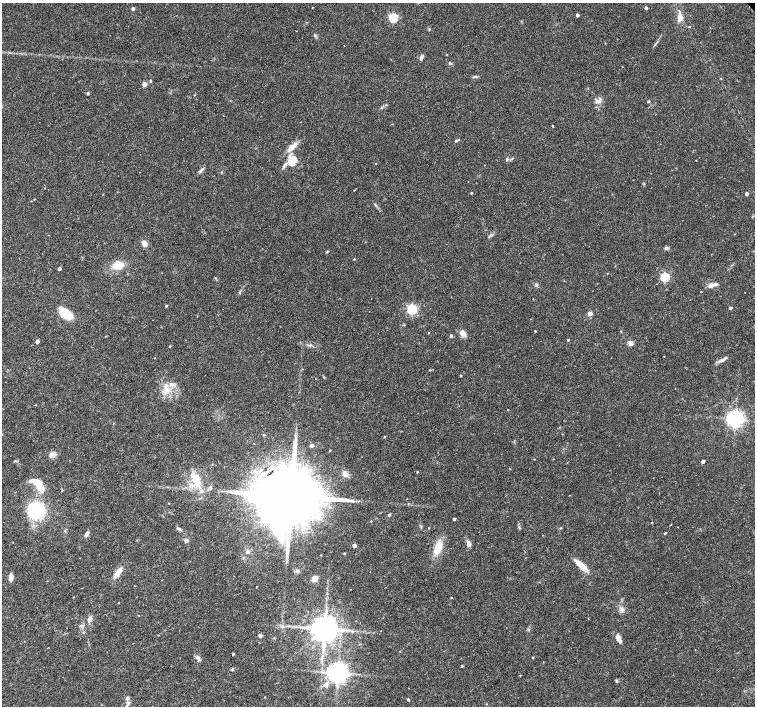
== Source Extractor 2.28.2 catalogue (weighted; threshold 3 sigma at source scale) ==
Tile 7 of 4 x 4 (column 3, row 2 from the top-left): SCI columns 3019-4523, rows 3033-4440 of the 6027 x 6001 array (HDU 1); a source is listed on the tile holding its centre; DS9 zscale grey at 2 x 2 block average (1 PNG px = mean of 2 x 2 image px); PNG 757 x 708 px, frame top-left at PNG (2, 3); no overlay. Shown black and unused: <1% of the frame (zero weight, under 3 of 6 exposures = <1% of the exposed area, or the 3 px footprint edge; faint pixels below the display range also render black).
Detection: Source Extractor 2.28.2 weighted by HDU 2 'WHT'; one run over the whole footprint, this tile lists its part. Background 0.0188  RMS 0.0016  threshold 0.00671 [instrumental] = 3 sigma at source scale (4.09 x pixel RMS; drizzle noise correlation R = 1.36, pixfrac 0.8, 0.0396/0.0396 arcsec/px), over >= 5 px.
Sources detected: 141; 8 inside a brighter listed object's ellipse — not listed separately; the other 133 listed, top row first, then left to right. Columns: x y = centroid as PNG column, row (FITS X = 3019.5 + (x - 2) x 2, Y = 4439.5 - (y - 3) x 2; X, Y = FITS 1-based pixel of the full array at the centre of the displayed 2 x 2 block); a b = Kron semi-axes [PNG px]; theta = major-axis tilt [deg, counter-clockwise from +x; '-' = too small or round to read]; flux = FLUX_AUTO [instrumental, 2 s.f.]
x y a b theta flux
312 7 2 2 - 0.17
646 8 2 2 - 1.1
133 9 3 2 - 1.4
577 15 3 3 - 1.1
680 17 9 5 -85 3
393 18 4 3 - 29
689 27 3 2 - 0.23
429 29 4 3 - 0.33
315 35 4 3 - 0.46
605 43 2 2 - 0.18
344 46 2 2 - 0.16
447 54 3 2 - 0.15
421 57 6 4 70 0.96
450 63 4 3 - 0.42
475 77 7 3 8 0.58
721 78 3 2 - 0.25
144 84 3 3 - 4
87 93 3 3 - 0.42
598 101 6 6 - 1.6
649 101 2 2 - 0.52
381 107 3 2 - 0.29
300 122 2 2 - 0.13
553 126 2 2 - 0.39
456 141 4 3 - 0.46
293 146 17 6 38 3
507 159 5 3 - 0.58
292 161 10 8 59 7.2
376 163 2 2 - 0.18
201 170 7 3 45 0.98
45 188 2 2 - 0.15
471 193 2 2 - 0.36
747 194 3 3 - 0.89
34 199 3 2 - 0.23
376 205 6 2 -40 0.37
734 234 2 2 - 0.16
491 235 5 3 - 0.61
144 243 7 5 -66 2
666 248 5 4 - 0.75
327 252 4 3 - 0.31
354 259 3 2 - 0.3
118 265 13 8 19 5.4
59 268 3 2 - 1.1
607 273 2 2 - 0.14
665 277 3 3 - 25
536 285 5 4 - 0.69
711 286 7 5 25 1.6
239 292 4 2 - 0.32
701 292 2 2 - 0.41
745 292 2 2 - 0.11
166 306 3 2 - 0.46
730 308 2 2 - 0.79
412 309 4 3 - 44
64 313 15 11 -31 7
590 313 3 3 - 3.5
535 331 3 2 - 0.26
428 333 2 2 - 0.23
463 333 10 6 -28 2.2
451 336 3 3 - 0.72
568 340 2 2 - 0.42
37 341 3 2 - 1.5
630 343 3 3 - 6.4
310 345 5 2 - 0.51
170 346 2 2 - 0.23
155 358 2 2 - 0.28
721 360 9 4 26 1.3
461 375 2 2 - 0.4
316 379 2 2 - 0.25
172 384 6 4 -33 1.3
167 390 8 6 -51 2.8
508 410 2 2 - 0.18
735 419 5 4 - 180
264 435 4 2 - 0.28
384 436 2 2 - 0.29
311 445 4 4 - 0.66
330 450 2 2 - 0.27
52 454 9 6 51 1.8
534 459 2 2 - 0.21
703 461 3 2 - 1.3
510 469 3 2 - 0.2
417 472 3 2 - 0.26
345 475 8 6 4 1.5
196 479 22 11 -68 8.3
39 485 16 8 -71 6
210 487 6 3 82 0.6
570 495 2 2 - 0.11
291 496 18 13 40 6200
169 503 2 2 - 0.16
408 503 3 2 - 0.21
36 509 8 7 - 67
389 515 3 3 - 0.41
454 519 2 2 - 0.91
371 521 3 2 - 0.17
421 526 4 2 - 0.35
429 528 3 2 - 0.19
561 528 4 2 - 0.29
179 529 10 3 -33 0.82
665 533 2 2 - 0.42
87 534 6 4 52 1.2
186 540 5 4 - 0.99
13 542 2 2 - 0.13
469 544 6 4 -75 2.1
354 546 3 2 - 1.9
438 548 12 7 63 7.3
247 552 5 4 - 0.73
344 553 3 2 - 0.21
582 566 17 5 -43 5.6
118 572 12 5 60 3.2
11 578 7 4 86 2.2
314 579 7 5 31 2.1
256 586 3 2 - 0.14
73 597 2 2 - 0.16
451 597 2 2 - 0.38
118 603 2 2 - 0.18
621 609 5 3 - 0.79
90 618 8 5 69 1.3
81 626 6 3 4 0.7
324 629 6 6 - 730
529 630 4 3 - 0.46
260 635 3 3 - 2.1
619 638 11 4 -65 2.2
400 651 2 2 - 0.17
233 654 3 2 - 0.52
533 657 2 2 - 0.29
198 658 8 4 -60 1.2
462 666 3 2 - 0.46
232 669 4 3 - 0.45
338 673 5 5 - 340
617 681 4 3 - 0.48
326 685 6 6 - 1.8
264 697 2 2 - 0.17
127 698 3 3 - 1.1
408 699 4 3 - 0.4
128 703 6 4 70 0.86
Diffuse or blended objects may show on this block-average render without a row.